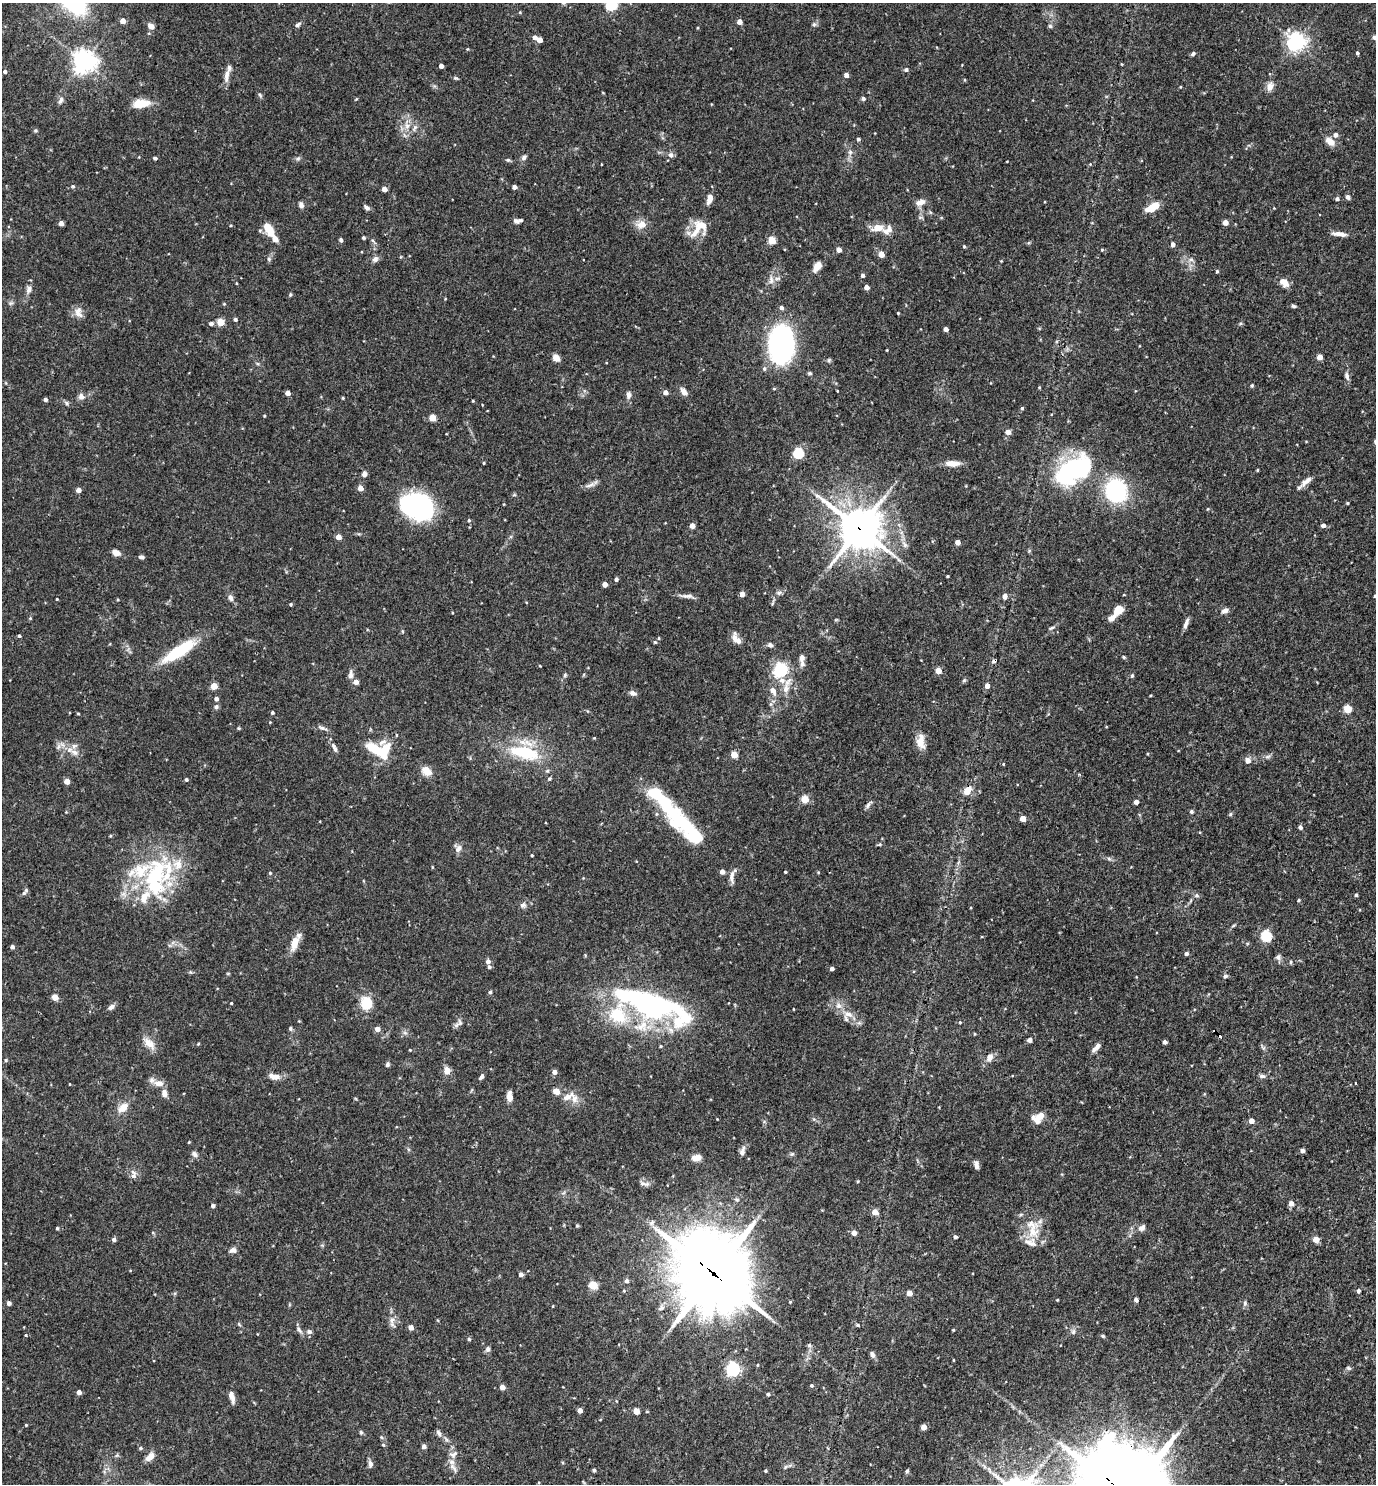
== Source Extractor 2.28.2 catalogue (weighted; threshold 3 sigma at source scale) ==
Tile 6 of 4 x 4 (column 2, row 2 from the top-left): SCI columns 1523-2896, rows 2967-4448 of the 5936 x 5931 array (HDU 1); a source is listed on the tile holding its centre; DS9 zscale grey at full resolution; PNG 1378 x 1486 px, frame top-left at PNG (2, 3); no overlay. Shown black and unused: <1% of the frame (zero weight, under 3 of 4 exposures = <1% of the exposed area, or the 3 px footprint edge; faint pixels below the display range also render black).
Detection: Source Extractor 2.28.2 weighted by HDU 2 'WHT'; one run over the whole footprint, this tile lists its part. Background 0.0709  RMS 0.0035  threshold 0.0156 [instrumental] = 3 sigma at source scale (4.5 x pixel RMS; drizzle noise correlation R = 1.50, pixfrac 1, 0.05/0.05 arcsec/px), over >= 5 px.
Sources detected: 374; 4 inside a brighter object's white glare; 3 cosmic-ray / hot-pixel residue — not listed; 23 inside a brighter listed object's ellipse — not listed separately; the other 344 listed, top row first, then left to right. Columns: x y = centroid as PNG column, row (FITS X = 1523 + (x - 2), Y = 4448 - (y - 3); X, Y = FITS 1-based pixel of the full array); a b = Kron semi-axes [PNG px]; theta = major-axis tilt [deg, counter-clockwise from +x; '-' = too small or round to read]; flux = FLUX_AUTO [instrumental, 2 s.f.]
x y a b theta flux
611 5 6 6 - 23
520 12 4 3 - 0.29
123 21 4 4 - 3.4
739 22 4 4 - 2.7
814 24 6 5 - 0.64
297 25 8 5 34 0.91
151 26 7 6 - 2
1050 26 5 5 - 0.62
535 37 5 4 - 1.5
540 40 4 4 - 2.6
1296 42 6 6 - 160
467 49 5 3 - 0.29
1357 53 3 3 - 0.65
1193 54 6 4 58 0.6
84 61 8 8 - 240
441 66 4 4 - 1.7
906 69 5 4 - 0.84
5 71 4 4 - 0.74
846 75 4 4 - 1.9
227 76 19 6 81 2.3
456 78 6 4 -19 0.52
1270 86 13 9 69 2.1
1180 87 3 3 - 0.29
603 93 4 3 - 0.25
260 95 6 5 - 0.58
863 98 5 4 - 0.8
61 100 10 6 68 1.2
141 104 20 9 8 5.9
407 126 9 7 -64 1.8
415 128 10 5 67 1
35 130 5 5 - 0.57
1335 135 5 5 - 1.8
858 139 4 3 - 0.61
1330 141 13 8 -39 2.7
850 152 6 6 - 0.84
671 155 8 7 - 1
524 157 7 5 56 1.1
155 158 4 3 - 0.79
298 159 7 4 1 0.63
508 160 6 5 - 0.54
1007 161 3 2 - 0.2
73 186 5 4 - 0.43
514 187 4 4 - 1.6
384 189 4 4 - 2.4
1348 197 6 5 - 1.1
710 199 11 6 77 2.8
1337 199 4 4 - 1
920 202 13 7 22 2.1
301 205 7 5 -66 1.3
1153 207 16 7 28 5.4
367 208 8 5 -42 0.97
517 221 10 5 4 1.2
1225 222 4 4 - 2.9
61 223 4 4 - 2.3
642 224 9 7 9 3.9
701 225 22 13 -44 4.4
878 228 14 8 6 4.1
268 229 14 7 -59 6.8
1339 234 17 5 -7 2.4
363 238 4 4 - 0.52
341 240 4 4 - 0.96
772 240 5 4 - 10
1173 244 4 4 - 1.4
964 246 4 3 - 0.43
839 250 4 4 - 2.7
1102 250 4 4 - 0.37
881 254 4 4 - 5
269 259 6 5 - 0.63
375 259 9 7 45 1.3
1191 259 7 4 0 0.76
1001 261 3 3 - 0.24
817 266 9 6 56 4.4
1217 271 4 4 - 0.48
863 275 4 4 - 0.94
771 280 13 6 -86 1.8
1284 282 11 8 -44 3.3
866 287 4 4 - 2.5
29 289 10 7 75 1.5
290 294 5 4 - 0.48
11 303 6 5 - 0.64
1293 306 5 4 - 0.62
781 307 5 4 - 1.2
78 312 15 10 -74 2.5
898 313 4 3 - 0.3
235 319 4 4 - 0.76
221 322 5 4 - 8.8
211 324 5 4 - 0.99
946 329 4 4 - 2
781 344 28 18 89 72
887 350 2 2 - 0.26
1320 357 4 4 - 3.7
556 358 8 6 -40 2.4
829 360 7 4 45 0.49
810 373 6 4 -20 0.51
1347 376 11 5 -75 1.2
1252 385 5 4 - 0.46
1039 387 4 3 - 0.33
665 392 4 4 - 1.7
684 392 10 6 -51 1.9
288 393 4 4 - 2.1
628 395 10 6 86 1.3
81 396 9 7 -56 1.6
343 398 4 3 - 0.34
45 399 4 3 - 1.1
473 401 3 3 - 0.36
67 403 7 5 -69 0.65
1022 408 5 4 - 0.49
264 416 4 3 - 0.28
432 418 5 4 - 7.5
1008 432 4 4 - 3.3
798 453 5 5 - 27
484 463 4 3 - 0.31
953 463 18 7 0 3.2
1075 467 37 25 28 44
1257 470 4 3 - 0.31
364 474 6 5 - 1.4
1306 481 19 6 40 2.3
590 485 16 5 20 1.6
360 488 4 4 - 3.2
78 490 4 4 - 2.1
1116 491 20 19 - 34
514 495 6 3 18 0.39
1347 503 3 3 - 0.35
418 506 30 22 -22 58
1208 509 5 3 - 0.27
469 520 4 3 - 0.49
1323 525 4 4 - 1.4
692 526 4 4 - 2.6
859 528 17 15 -38 690
338 537 4 4 - 3
958 542 4 4 - 2.9
116 553 8 6 -20 2.6
141 557 5 4 - 0.98
947 576 3 2 - 0.33
616 579 4 3 - 1
605 584 4 4 - 2.7
779 593 7 5 21 0.91
742 594 4 4 - 2.5
1124 595 4 3 - 0.25
687 596 16 5 0 1.6
1005 596 5 5 - 2
1375 596 3 3 - 0.41
230 597 7 6 - 1.4
57 599 3 3 - 0.3
118 600 3 3 - 0.34
291 604 4 4 - 0.46
1118 610 11 8 34 3.5
1225 611 9 6 16 1.4
1186 623 15 5 69 1.5
1051 628 8 4 35 0.59
19 636 4 3 - 0.58
659 638 4 4 - 0.39
736 639 14 7 -57 2.5
655 642 5 4 - 0.41
770 645 7 6 - 1
179 651 41 11 33 18
1124 657 6 3 -88 0.35
802 658 9 7 -87 1.4
540 666 3 2 - 0.26
781 670 6 6 - 59
938 671 4 4 - 4.4
351 675 12 6 88 1.4
565 675 7 5 75 0.66
1132 676 6 4 73 0.55
964 680 5 5 - 0.51
356 682 5 5 - 2.2
214 686 4 4 - 6.2
987 686 5 4 - 2
786 689 15 8 76 3
773 690 8 6 -55 2.3
633 693 8 6 -21 1.3
1150 696 4 3 - 0.29
216 699 5 5 - 1
770 704 6 4 90 0.64
216 707 6 6 - 0.84
1348 709 5 5 - 12
272 712 4 4 - 0.6
78 714 4 3 - 0.29
270 722 3 3 - 0.24
322 728 8 5 -28 0.91
594 738 4 3 - 0.32
921 741 19 10 -87 3.9
382 742 13 6 25 1.8
58 747 7 4 71 0.8
334 748 14 5 -63 1.3
373 748 22 8 -33 12
74 752 11 7 -23 1.9
525 752 36 15 -13 19
734 755 4 4 - 7
1267 756 9 4 9 0.83
1248 760 6 5 - 2.3
426 771 11 8 -43 4
547 771 5 5 - 0.52
549 779 5 4 - 0.53
186 780 4 4 - 0.65
67 781 4 4 - 3.3
967 791 8 7 - 3.7
805 799 5 4 - 9.8
1136 802 4 4 - 1.7
868 804 11 4 54 1
1191 811 5 5 - 0.66
1230 814 5 4 - 0.49
1023 818 4 4 - 4.6
681 821 38 19 -37 23
1300 827 5 4 - 0.97
110 836 4 3 - 0.34
879 845 6 4 20 0.43
458 848 12 8 53 1.6
532 855 3 3 - 0.4
432 867 5 3 - 0.28
722 872 4 4 - 2
785 872 3 3 - 0.39
818 872 4 3 - 0.3
270 873 4 4 - 0.38
156 874 42 24 56 32
732 876 18 6 -89 1.9
24 893 7 5 18 0.88
1196 895 6 5 - 0.74
1356 895 4 3 - 0.65
1298 900 4 3 - 0.42
523 905 9 8 - 1.2
1266 936 5 5 - 31
294 943 20 9 70 4.3
12 947 4 4 - 1.1
1186 954 4 4 - 0.99
1278 957 9 6 89 0.99
488 961 5 4 - 1.5
1290 962 5 3 - 0.39
489 967 4 4 - 0.79
832 968 4 3 - 1.3
228 973 5 3 - 0.32
1225 976 6 4 4 0.66
490 992 4 4 - 0.55
55 997 7 6 - 1.9
231 1003 3 3 - 0.31
366 1003 13 12 - 8.3
838 1005 8 8 - 1.6
111 1007 10 6 45 1.1
653 1008 89 26 -14 63
793 1009 3 2 - 0.22
848 1014 14 7 -10 2.6
460 1022 9 6 -79 1.1
960 1022 4 3 - 0.3
290 1028 6 5 - 0.62
377 1029 4 4 - 2.7
405 1033 7 4 -18 0.68
974 1034 4 3 - 0.28
1029 1040 5 4 - 1.3
1164 1042 4 3 - 1.1
149 1043 19 9 -43 3.6
198 1044 5 3 - 0.3
661 1046 4 4 - 0.36
1096 1047 11 4 46 1.8
410 1050 3 3 - 0.27
989 1057 12 8 61 2.1
6 1060 5 3 - 0.36
388 1064 7 5 60 0.68
447 1070 7 6 - 3.3
554 1072 4 4 - 2
274 1076 14 6 -10 3
1262 1076 8 5 -9 0.85
481 1077 7 4 49 0.97
159 1083 15 8 -6 2.7
70 1084 3 2 - 0.24
556 1091 5 4 - 5.8
164 1093 9 7 -82 1.9
509 1096 10 5 -88 2.9
568 1097 18 7 29 2.7
123 1108 15 10 40 3.5
1040 1116 12 9 28 2.6
1251 1121 4 4 - 2.5
189 1142 4 3 - 0.29
1302 1150 4 4 - 1.3
742 1151 12 6 73 1.5
195 1154 9 6 -64 1.1
792 1154 6 5 - 0.57
696 1158 8 6 6 3.5
977 1165 10 5 -86 1.3
133 1175 13 6 -90 1.4
858 1181 4 3 - 0.31
643 1183 11 6 -14 1.3
1291 1203 5 4 - 2.5
213 1206 4 4 - 0.87
875 1212 5 4 - 3.6
577 1226 5 4 - 0.38
57 1228 4 3 - 0.43
1142 1228 10 7 34 1.5
1032 1231 19 16 -66 7.3
854 1233 4 4 - 2.7
955 1237 4 4 - 0.74
114 1239 4 4 - 1
1316 1239 4 4 - 4.2
233 1250 9 6 4 1.4
713 1273 29 24 -47 2900
521 1275 4 4 - 1.3
626 1281 4 4 - 0.97
593 1285 5 5 - 14
1358 1291 5 4 - 0.92
909 1293 4 4 - 3.8
1057 1300 4 3 - 0.31
1136 1300 6 5 - 0.75
9 1303 4 4 - 1.2
1245 1303 7 6 - 0.79
553 1306 4 2 - 0.24
392 1320 12 6 86 1.8
239 1324 5 4 - 0.45
858 1325 4 4 - 0.52
411 1327 4 4 - 2.6
299 1330 11 5 -51 1.1
953 1330 3 3 - 0.32
309 1331 8 7 - 1
1073 1331 8 6 88 0.97
26 1335 4 3 - 0.32
1103 1336 5 4 - 0.48
469 1339 4 4 - 0.5
809 1345 6 5 - 0.86
488 1349 7 6 - 0.97
872 1354 8 5 -67 1.1
953 1360 4 3 - 0.23
757 1365 4 3 - 0.28
1349 1368 6 5 - 0.55
733 1369 6 5 - 77
811 1385 4 4 - 0.59
502 1387 4 4 - 2.5
79 1392 4 4 - 1.8
768 1394 4 3 - 0.59
232 1397 14 6 -74 2.1
580 1410 4 4 - 2
636 1411 4 4 - 5
26 1425 3 3 - 0.33
924 1427 4 4 - 3.6
361 1432 6 4 78 0.55
439 1433 10 6 -66 1.1
383 1445 5 4 - 0.45
424 1446 4 4 - 1.4
140 1448 5 4 - 0.62
453 1454 13 8 30 2
150 1457 12 7 45 2.6
370 1464 10 6 -90 1.1
786 1467 7 4 47 0.6
453 1468 17 5 -54 1.8
594 1470 3 3 - 0.75
765 1471 4 3 - 0.42
907 1471 5 4 - 0.56
Overlapping masked pixels (flux is a lower limit): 2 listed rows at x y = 859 528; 713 1273
Isophote crosses this tile's border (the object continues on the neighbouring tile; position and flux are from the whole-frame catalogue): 2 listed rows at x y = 611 5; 1375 596